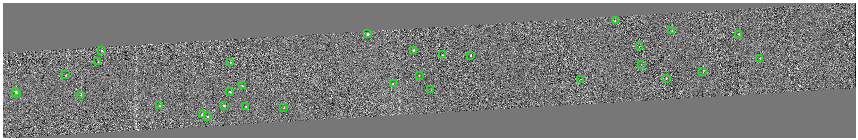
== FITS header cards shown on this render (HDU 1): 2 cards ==
NAXIS1  =                 1707
NAXIS2  =                  271

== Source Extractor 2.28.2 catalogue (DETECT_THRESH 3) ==
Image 1707 x 271 px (HDU 1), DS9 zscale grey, zoomed out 1/2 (1 PNG px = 2 x 2 image px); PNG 858 x 140 px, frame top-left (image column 2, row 270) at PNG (3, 3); each listed source drawn as its Kron ellipse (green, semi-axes under 4 px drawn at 4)
Background -2.66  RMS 0.94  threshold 2.82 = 3 sigma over >= 5 px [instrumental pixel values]
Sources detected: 34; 3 cannot appear on this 1/2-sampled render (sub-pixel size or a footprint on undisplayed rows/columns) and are neither listed nor drawn; the other 31 listed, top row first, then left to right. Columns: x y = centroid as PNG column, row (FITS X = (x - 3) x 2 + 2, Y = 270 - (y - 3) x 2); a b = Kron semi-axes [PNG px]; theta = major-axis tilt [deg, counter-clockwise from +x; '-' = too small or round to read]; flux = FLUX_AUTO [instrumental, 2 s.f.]
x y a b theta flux
615 21 2 1 - 820
672 31 2 2 - 730
368 34 3 3 - 240
739 34 2 2 - 1000
639 46 2 1 - 360
102 50 2 1 - 560
413 51 2 1 - 1200
442 55 2 1 - 340
471 55 2 2 - 2700
760 58 2 1 - 660
98 62 2 1 - 200
230 62 2 1 - 430
641 64 2 2 - 260
703 72 2 1 - 350
66 75 2 2 - 730
419 75 2 2 - 320
666 78 2 1 - 180
581 79 2 1 - 240
393 84 2 1 - 180
242 86 2 2 - 1200
431 90 2 2 - 65
15 91 3 2 - 1500
230 91 2 1 - 1100
17 93 2 2 - 1500
81 95 2 2 - 2500
160 106 2 2 - 2500
224 106 2 2 - 6500
246 106 2 2 - 330
284 108 2 2 - 520
202 115 2 2 - 2600
208 116 2 2 - 690
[3 sub-pixel or undisplayed-footprint detections neither listed nor drawn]